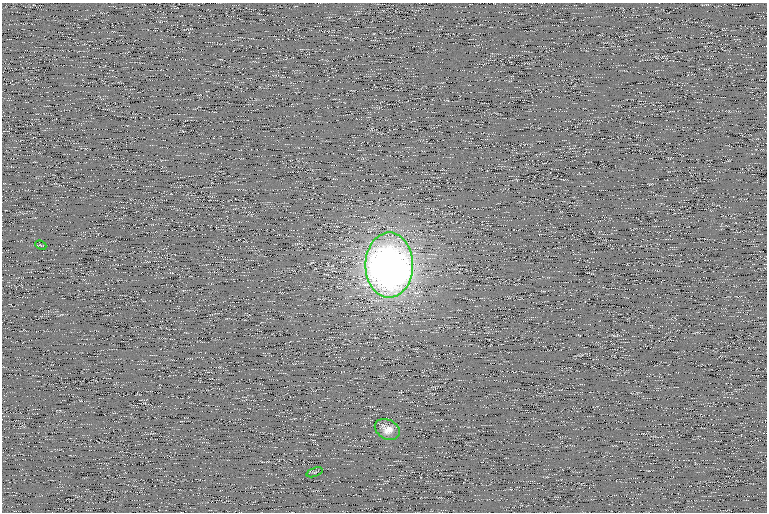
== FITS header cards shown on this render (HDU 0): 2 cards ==
NAXIS1  =                  765 /
NAXIS2  =                  510 /

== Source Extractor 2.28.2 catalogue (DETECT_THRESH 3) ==
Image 765 x 510 px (HDU 0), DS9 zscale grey, 1 PNG px = 1 image px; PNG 769 x 514 px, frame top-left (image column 1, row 510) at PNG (2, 3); each listed source drawn as its Kron ellipse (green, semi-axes under 4 px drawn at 4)
Background 101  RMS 8.1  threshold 24.3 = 3 sigma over >= 5 px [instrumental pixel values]
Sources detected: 4; all 4 listed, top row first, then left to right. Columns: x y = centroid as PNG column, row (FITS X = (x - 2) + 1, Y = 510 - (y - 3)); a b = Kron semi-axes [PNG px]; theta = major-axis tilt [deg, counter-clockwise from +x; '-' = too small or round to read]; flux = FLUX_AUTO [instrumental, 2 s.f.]
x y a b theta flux
41 245 6 3 -23 570
389 265 32 24 90 690000
387 429 13 9 -28 5800
314 472 8 4 20 1000